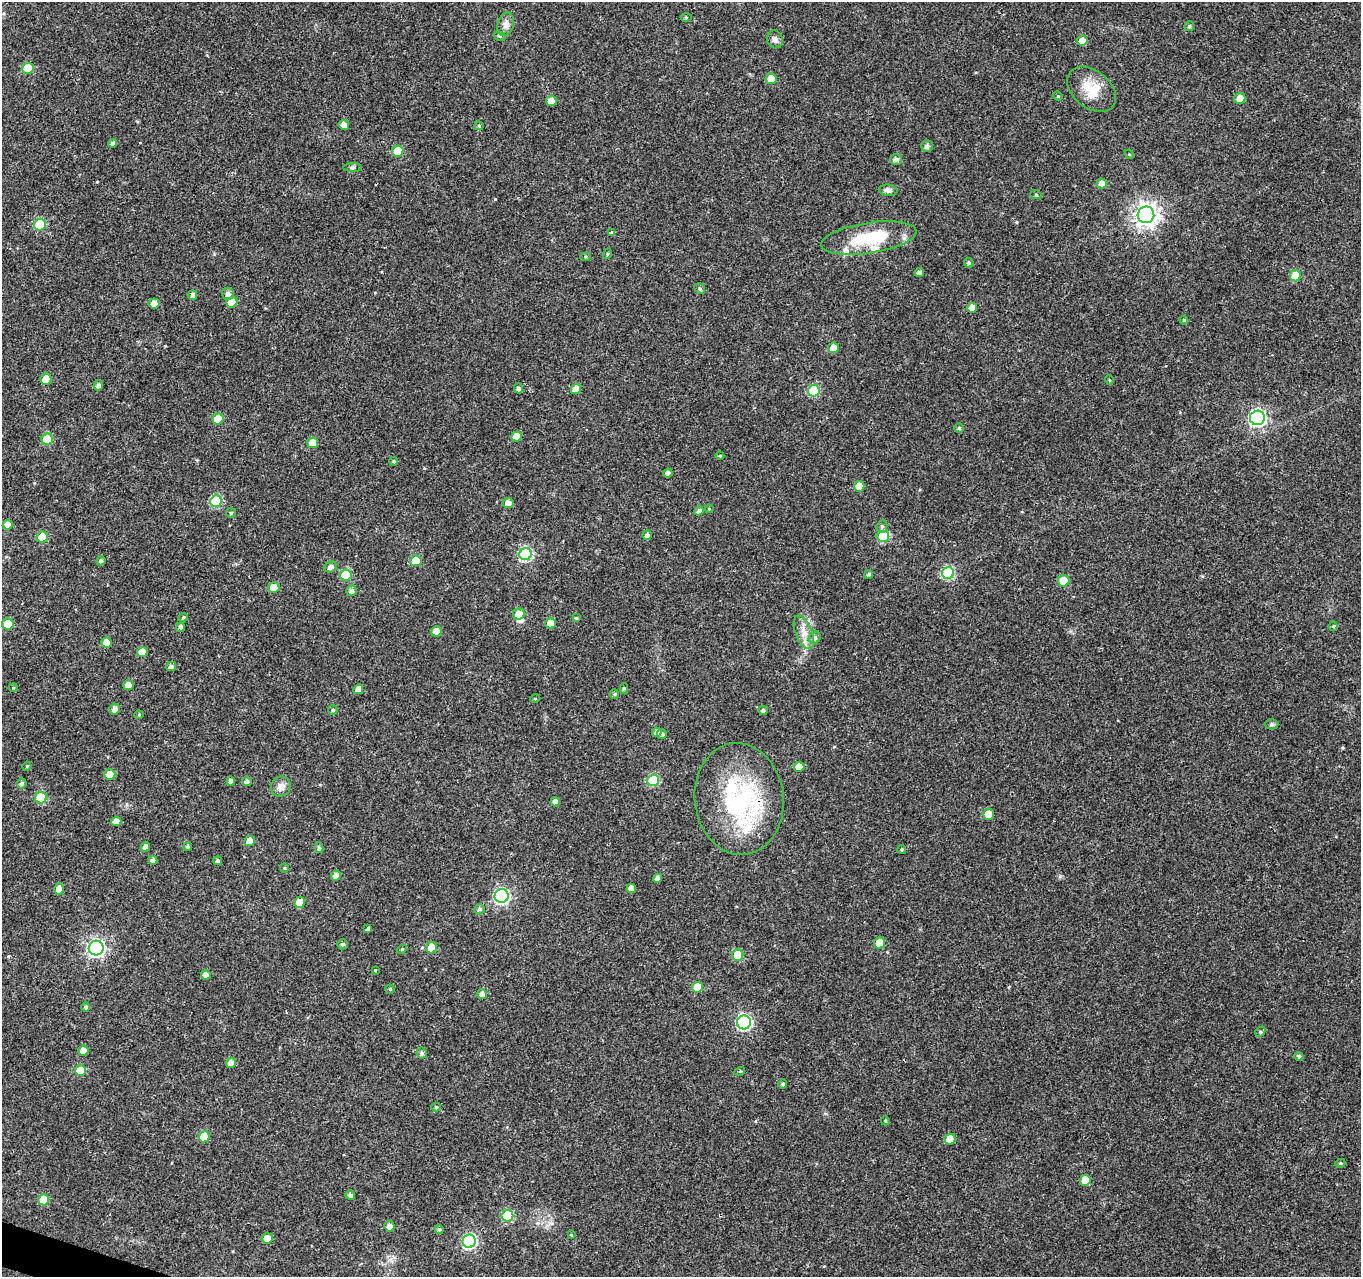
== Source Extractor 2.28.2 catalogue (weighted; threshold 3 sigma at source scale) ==
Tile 7 of 4 x 4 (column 3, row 2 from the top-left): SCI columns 2721-4079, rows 2768-4042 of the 5450 x 5597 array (HDU 1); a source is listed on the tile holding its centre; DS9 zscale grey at full resolution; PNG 1363 x 1279 px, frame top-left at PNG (2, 2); each listed source drawn as its Kron ellipse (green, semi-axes under 4 px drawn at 4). Shown black and unused: <1% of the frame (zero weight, under 3 of 4 exposures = <1% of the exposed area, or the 3 px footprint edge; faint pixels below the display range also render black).
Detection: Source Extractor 2.28.2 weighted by HDU 2 'WHT'; one run over the whole footprint, this tile lists its part. Background 0.0376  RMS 0.0033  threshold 0.015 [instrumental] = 3 sigma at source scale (4.5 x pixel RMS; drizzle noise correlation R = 1.50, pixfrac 1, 0.0396/0.0396 arcsec/px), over >= 5 px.
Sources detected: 170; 1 inside a brighter object's white glare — neither listed nor drawn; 3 inside a brighter listed object's ellipse — not listed separately; the other 166 listed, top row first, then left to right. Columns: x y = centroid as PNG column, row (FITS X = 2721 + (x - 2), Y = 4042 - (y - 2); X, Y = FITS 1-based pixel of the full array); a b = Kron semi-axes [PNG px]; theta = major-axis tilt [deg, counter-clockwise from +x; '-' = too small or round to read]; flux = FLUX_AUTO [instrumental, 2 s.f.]
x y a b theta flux
686 17 5 3 - 0.36
506 24 12 8 75 1.9
1189 26 5 5 - 0.57
500 36 6 4 -23 0.49
775 39 9 7 -68 1.4
1082 41 5 5 - 2.5
28 68 6 5 - 11
771 79 5 5 - 4.7
1092 89 27 18 -40 8.2
1058 96 5 4 - 0.39
1240 98 5 5 - 4
551 101 5 5 - 2.2
344 125 5 5 - 1.9
479 126 4 4 - 0.4
112 143 4 4 - 1.1
927 146 6 5 - 1.2
398 151 6 5 - 11
1129 154 5 4 - 0.35
896 159 6 5 - 1.2
353 167 9 4 1 0.6
1102 184 5 5 - 2.7
888 190 9 5 -7 1.2
1036 195 5 3 - 0.31
1146 215 8 8 - 240
40 225 6 5 - 19
612 232 4 4 - 0.59
869 238 48 15 9 19
607 254 5 3 - 0.34
586 257 5 4 - 0.43
969 263 5 4 - 0.6
919 272 5 4 - 1
1295 276 5 5 - 8.8
700 289 5 5 - 0.57
228 294 6 6 - 1.3
192 295 5 4 - 1.1
232 302 5 5 - 5.5
154 303 5 5 - 2.3
972 308 5 5 - 3.1
1184 320 4 4 - 0.47
833 348 5 5 - 3.3
46 379 5 5 - 6.7
1109 380 5 3 - 0.28
98 385 5 4 - 1.1
518 388 5 4 - 1
576 389 5 5 - 4.2
814 391 6 5 - 19
1257 418 7 7 - 86
218 419 5 5 - 7.5
959 428 5 4 - 0.47
517 437 5 5 - 4.1
47 439 6 5 - 13
313 443 5 5 - 5.3
720 456 4 3 - 0.29
394 461 4 4 - 0.51
668 473 5 4 - 1.2
859 486 5 5 - 4.5
216 501 6 6 - 24
508 503 5 5 - 2
709 509 4 3 - 0.27
699 511 5 4 - 0.99
231 513 5 4 - 0.43
8 525 5 5 - 2.4
882 527 6 5 - 0.67
647 535 4 4 - 1.2
883 536 6 5 - 20
42 537 6 5 - 10
525 554 6 6 - 39
101 561 4 4 - 0.88
416 561 5 5 - 7.1
330 567 6 5 - 1.2
948 573 6 6 - 27
869 574 4 4 - 0.6
346 575 6 5 - 13
1063 581 6 5 - 9.4
274 588 5 5 - 6.6
351 591 5 5 - 1.2
519 614 6 5 - 4.2
183 617 5 4 - 0.41
576 618 4 4 - 0.38
550 623 5 5 - 3.5
8 624 5 5 - 9.4
1333 626 4 4 - 0.37
181 627 5 4 - 1
436 631 5 5 - 4.4
804 632 17 8 -67 3.2
815 638 6 5 - 0.94
107 643 5 5 - 4.5
142 652 5 5 - 4.6
171 666 5 4 - 1.1
128 685 5 5 - 3.5
13 688 4 4 - 0.38
624 688 5 4 - 0.49
358 689 5 4 - 2.2
614 694 5 4 - 0.46
535 699 5 3 - 0.28
115 709 5 5 - 1.8
333 710 5 5 - 0.57
763 711 4 4 - 0.77
139 715 4 4 - 0.36
1272 724 7 5 -1 0.62
657 732 5 4 - 1.9
662 734 5 5 - 1
27 766 5 4 - 0.36
799 767 5 5 - 4
110 774 5 5 - 5
653 780 6 6 - 19
231 781 4 4 - 1.3
247 781 5 4 - 1
22 783 5 5 - 0.97
281 786 10 9 - 2.5
41 798 6 5 - 16
739 799 56 44 -83 43
555 802 4 4 - 1.7
988 814 5 5 - 5.9
116 821 5 4 - 2.8
250 841 5 5 - 4.1
145 847 5 4 - 1.8
188 847 4 3 - 0.47
319 848 5 4 - 0.6
902 849 4 4 - 0.48
153 860 4 4 - 1.5
217 861 4 4 - 0.71
284 868 5 4 - 0.39
336 876 5 5 - 1.8
657 878 5 4 - 1.5
631 888 4 4 - 2.1
59 889 5 5 - 2.4
502 896 7 7 - 64
299 902 5 5 - 5.9
480 909 5 5 - 0.76
368 929 4 4 - 0.85
879 943 5 5 - 6.6
343 944 5 5 - 0.67
96 948 7 7 - 98
432 948 6 5 - 8.9
402 949 5 4 - 0.39
738 955 5 5 - 11
375 970 3 3 - 0.23
206 975 5 4 - 1.7
697 987 5 5 - 7.1
390 989 4 4 - 0.41
482 994 5 5 - 1.6
86 1007 4 4 - 0.73
744 1022 7 7 - 59
1260 1032 6 4 48 0.4
83 1051 5 5 - 2.7
422 1053 5 5 - 0.69
1299 1056 4 4 - 0.68
231 1063 5 5 - 2.2
80 1071 5 5 - 7.3
740 1071 5 3 - 0.31
783 1084 5 4 - 0.76
436 1107 4 4 - 0.48
885 1121 4 3 - 0.42
204 1137 5 5 - 9.2
950 1139 5 5 - 5.8
1340 1163 5 4 - 0.48
1085 1180 5 5 - 5.6
350 1195 5 4 - 1.2
44 1200 5 5 - 8.3
507 1216 6 5 - 20
389 1226 5 5 - 1.9
439 1229 5 4 - 0.5
571 1235 4 3 - 0.31
267 1238 5 5 - 3.5
469 1241 7 6 - 50
Overlapping masked pixels (flux is a lower limit): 1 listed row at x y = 739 799